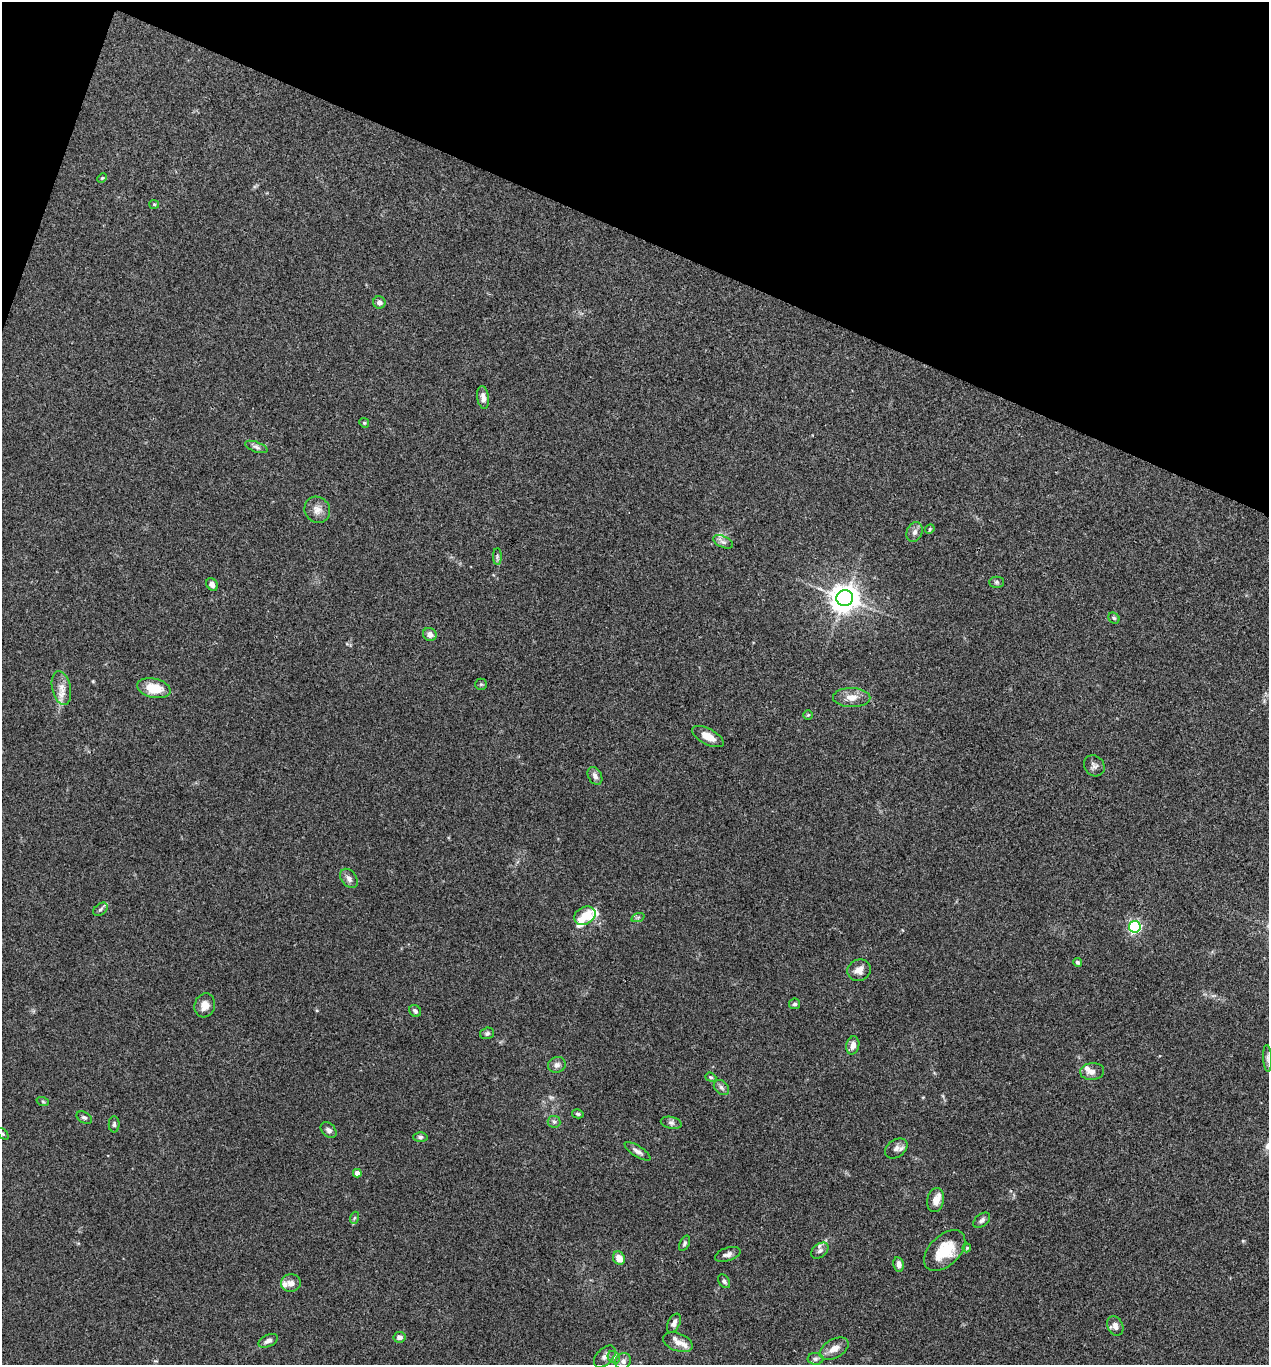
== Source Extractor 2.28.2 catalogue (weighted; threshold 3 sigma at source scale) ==
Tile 2 of 4 x 4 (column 2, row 1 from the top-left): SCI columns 1403-2669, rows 4094-5456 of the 5470 x 5459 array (HDU 1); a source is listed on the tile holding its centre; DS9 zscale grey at full resolution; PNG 1271 x 1367 px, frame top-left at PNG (2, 2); each listed source drawn as its Kron ellipse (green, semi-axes under 4 px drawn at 4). Shown black and unused: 18% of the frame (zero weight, under 3 of 4 exposures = <1% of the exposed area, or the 3 px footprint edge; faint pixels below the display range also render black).
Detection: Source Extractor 2.28.2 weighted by HDU 2 'WHT'; one run over the whole footprint, this tile lists its part. Background 0.0779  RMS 0.0059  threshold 0.0268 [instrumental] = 3 sigma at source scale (4.5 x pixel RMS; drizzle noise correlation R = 1.50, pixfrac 1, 0.05/0.05 arcsec/px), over >= 5 px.
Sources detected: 80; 5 inside a brighter listed object's ellipse — not listed separately; the other 75 listed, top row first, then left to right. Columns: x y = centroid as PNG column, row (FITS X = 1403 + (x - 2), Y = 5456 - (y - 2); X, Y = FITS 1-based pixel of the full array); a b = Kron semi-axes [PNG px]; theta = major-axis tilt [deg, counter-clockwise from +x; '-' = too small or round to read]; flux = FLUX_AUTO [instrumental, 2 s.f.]
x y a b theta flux
102 178 5 4 - 0.66
154 204 5 4 - 0.64
379 302 6 6 - 2.6
483 397 11 6 -82 3.2
364 423 5 4 - 0.77
256 447 12 5 -20 1.9
317 510 13 12 - 4.7
930 529 5 4 - 0.8
914 532 10 7 66 2.5
723 542 10 5 -24 2.1
497 556 8 4 -90 1.2
997 582 7 5 1 1.1
212 584 7 5 -58 2.3
845 598 8 8 - 710
1114 618 6 5 - 0.95
430 634 7 6 - 3.5
481 684 6 5 - 0.77
61 688 17 9 -78 5.6
154 688 17 9 -13 13
852 698 19 9 -1 6.1
808 715 5 5 - 0.73
708 736 17 8 -27 5.9
1094 766 11 9 -47 2.5
595 776 9 6 -61 2.8
349 878 11 7 -53 2.7
100 909 8 5 39 1.5
585 916 11 8 28 11
638 917 7 4 19 1
1135 927 6 5 - 94
1077 962 4 4 - 1.2
859 970 12 10 24 4.9
795 1004 5 5 - 1.3
205 1005 12 10 73 4.9
415 1011 6 5 - 1.5
487 1033 7 5 16 1.4
853 1045 9 6 76 3.9
1268 1058 13 4 -87 1.7
557 1065 9 7 25 2.5
1092 1071 12 8 6 3.4
711 1077 6 4 -21 0.83
721 1087 8 6 -45 1.7
43 1102 6 4 -20 0.75
578 1114 6 4 -14 1
84 1118 8 5 -28 1.3
554 1122 6 6 - 1.3
671 1123 10 6 -12 1.8
114 1124 8 5 -90 1.2
329 1130 9 6 -46 2
3 1134 7 4 -46 0.86
420 1137 7 5 1 1.3
896 1148 12 8 35 3
638 1151 15 5 -33 2.6
357 1173 4 4 - 4.5
936 1200 12 8 78 5.4
354 1218 6 4 70 0.78
982 1220 10 6 39 1.7
685 1243 8 4 63 1.2
967 1248 4 3 - 0.57
820 1251 10 6 38 2.2
945 1251 25 15 44 18
728 1254 13 6 19 2.5
619 1258 7 6 - 5.9
899 1264 7 5 -80 2.8
724 1281 8 5 -54 1.3
291 1283 10 8 4 3.3
674 1323 10 6 63 2.7
1115 1326 10 7 -62 3.6
400 1337 6 5 - 2.8
268 1341 10 5 23 2.5
678 1342 15 9 -20 4.3
834 1349 16 9 29 5
605 1356 13 8 46 2.7
614 1357 7 5 -45 1.4
815 1359 8 6 1 1.6
623 1361 8 7 - 2.3